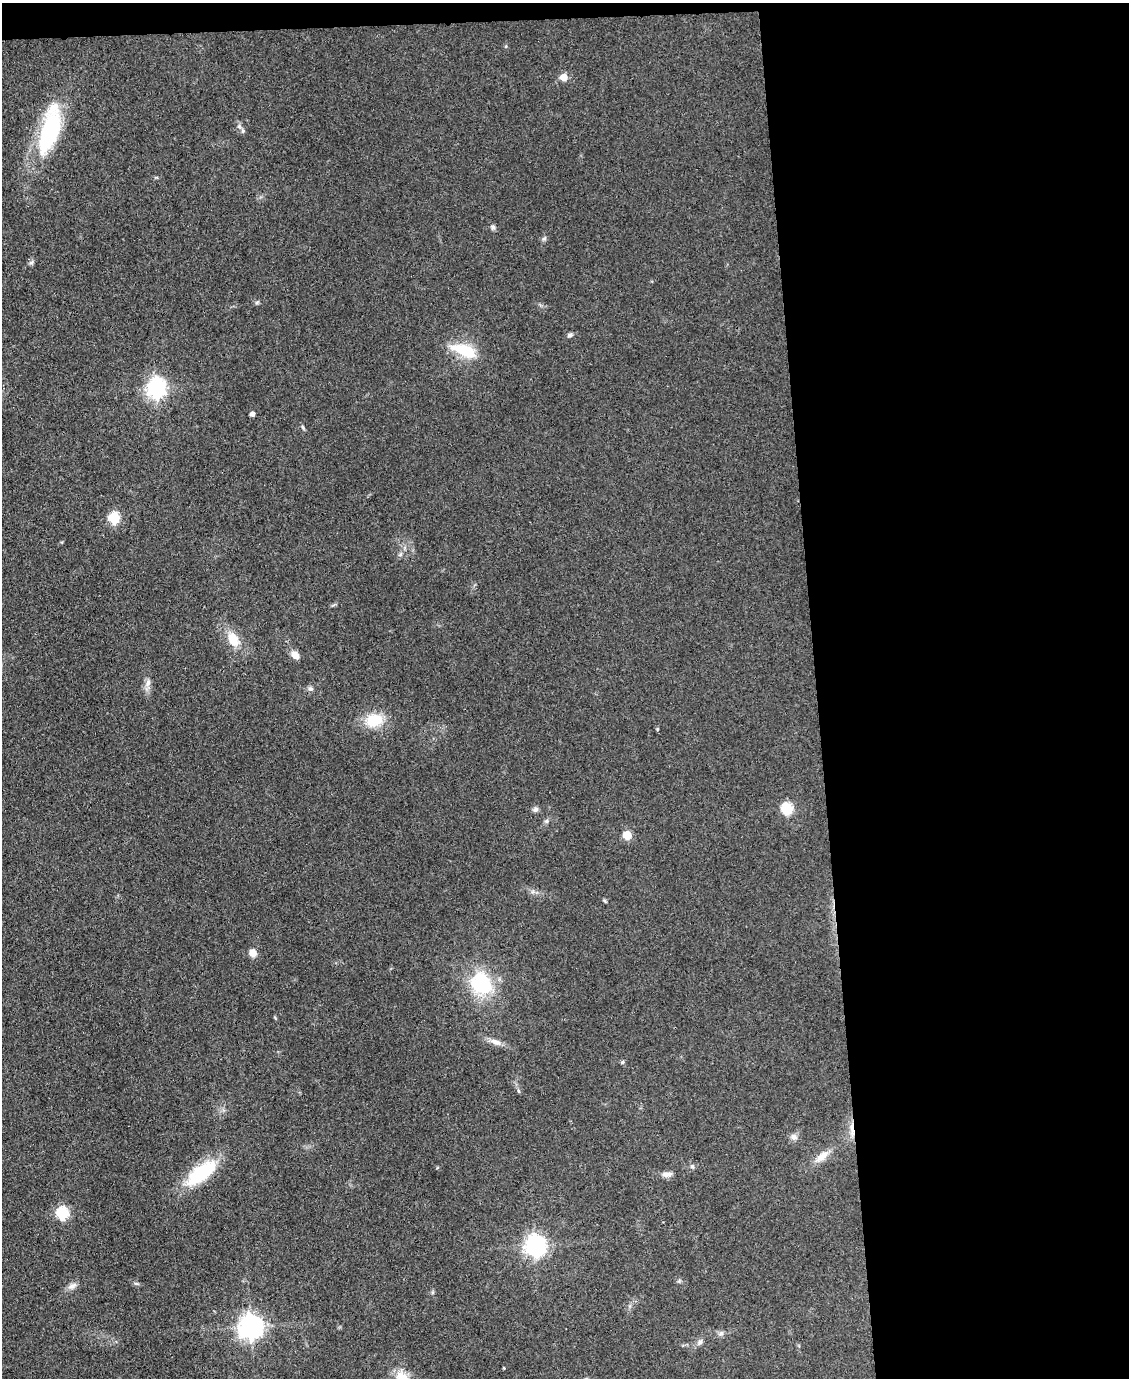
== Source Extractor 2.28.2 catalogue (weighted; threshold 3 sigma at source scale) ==
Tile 4 of 4 x 3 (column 4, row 1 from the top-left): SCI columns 3383-4509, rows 2984-4359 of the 4509 x 4485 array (HDU 1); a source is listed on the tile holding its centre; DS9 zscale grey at full resolution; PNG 1131 x 1380 px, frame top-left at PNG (2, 3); no overlay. Shown black and unused: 29% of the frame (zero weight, under 3 of 4 exposures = <1% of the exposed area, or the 3 px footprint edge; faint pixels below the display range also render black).
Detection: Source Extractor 2.28.2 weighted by HDU 2 'WHT'; one run over the whole footprint, this tile lists its part. Background 0.0813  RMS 0.0064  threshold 0.0286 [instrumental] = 3 sigma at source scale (4.5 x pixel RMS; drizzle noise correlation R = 1.50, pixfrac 1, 0.05/0.05 arcsec/px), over >= 5 px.
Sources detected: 39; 1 inside a brighter listed object's ellipse — not listed separately; the other 38 listed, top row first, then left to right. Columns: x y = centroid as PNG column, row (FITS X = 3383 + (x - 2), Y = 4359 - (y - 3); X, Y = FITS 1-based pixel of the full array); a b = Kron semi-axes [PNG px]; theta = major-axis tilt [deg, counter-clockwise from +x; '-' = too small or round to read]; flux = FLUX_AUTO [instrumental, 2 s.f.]
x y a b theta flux
563 77 8 7 - 5.5
239 126 6 6 - 1.5
49 133 60 21 72 62
493 227 7 6 - 1.6
544 238 7 5 31 1.2
31 263 7 4 19 1.1
570 335 8 5 11 1.5
464 350 32 13 -22 23
156 388 7 7 - 310
252 414 4 4 - 2.8
114 518 6 6 - 49
400 555 6 4 20 0.97
233 639 17 11 -65 12
295 655 11 7 -47 5
148 682 10 6 80 3
310 688 7 6 - 1.7
374 720 20 14 18 19
787 808 6 6 - 62
536 809 7 6 - 1.8
546 821 6 5 - 1.3
627 835 5 5 - 23
604 901 5 4 - 0.89
252 953 8 7 - 5.7
481 984 22 18 -55 48
496 1042 18 7 -20 4.6
622 1062 5 4 - 0.86
852 1129 23 4 -83 5
794 1137 9 8 - 2.8
822 1156 21 9 39 7.1
692 1166 7 5 -88 1.3
201 1173 41 17 38 38
667 1174 14 6 3 3.4
62 1213 6 6 - 66
535 1246 8 7 - 390
72 1286 14 7 34 3.3
251 1327 8 8 - 560
721 1333 7 6 - 1.7
700 1342 10 6 57 2.2
Overlapping masked pixels (flux is a lower limit): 1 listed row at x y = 852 1129